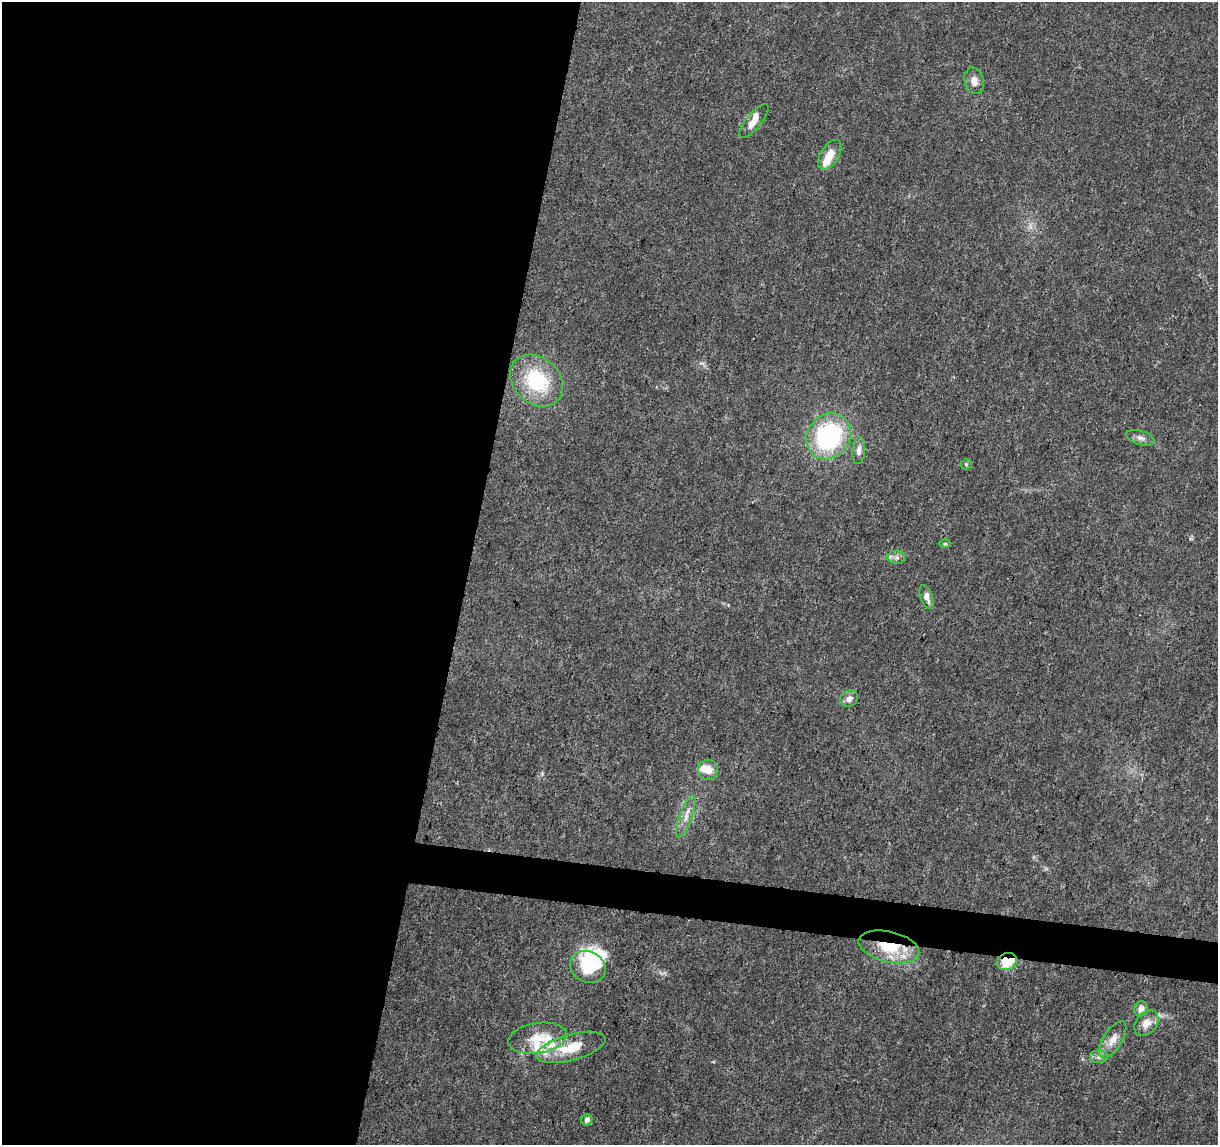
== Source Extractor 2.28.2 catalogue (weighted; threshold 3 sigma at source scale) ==
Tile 5 of 4 x 4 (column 1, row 2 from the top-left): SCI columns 3-1218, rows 2515-3657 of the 4875 x 5084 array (HDU 1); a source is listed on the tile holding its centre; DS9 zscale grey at full resolution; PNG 1220 x 1147 px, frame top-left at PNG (2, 2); each listed source drawn as its Kron ellipse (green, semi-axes under 4 px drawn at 4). Shown black and unused: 41% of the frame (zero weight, under 3 of 5 exposures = <1% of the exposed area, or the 3 px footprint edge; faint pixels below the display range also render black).
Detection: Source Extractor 2.28.2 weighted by HDU 2 'WHT'; one run over the whole footprint, this tile lists its part. Background 0.007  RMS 0.0012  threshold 0.00538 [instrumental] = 3 sigma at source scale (4.5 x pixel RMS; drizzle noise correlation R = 1.50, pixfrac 1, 0.0396/0.0396 arcsec/px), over >= 5 px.
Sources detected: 33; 2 inside a brighter object's white glare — neither listed nor drawn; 7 inside a brighter listed object's ellipse — not listed separately; the other 24 listed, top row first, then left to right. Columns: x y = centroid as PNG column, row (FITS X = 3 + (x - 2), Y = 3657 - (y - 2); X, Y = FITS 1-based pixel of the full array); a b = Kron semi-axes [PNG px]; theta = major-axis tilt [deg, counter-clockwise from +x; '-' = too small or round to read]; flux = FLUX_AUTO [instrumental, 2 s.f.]
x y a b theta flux
974 81 13 9 -76 1
754 121 21 7 51 1.3
830 155 16 9 59 1.8
537 381 29 23 -44 8.7
829 436 24 21 51 16
1140 438 14 7 -17 0.61
859 450 14 6 85 0.72
966 464 5 5 - 0.16
945 544 6 4 1 0.16
897 557 9 6 -1 0.49
926 597 12 6 -72 0.74
849 699 9 8 - 0.72
708 770 10 9 - 1.4
686 817 22 6 70 1.1
889 947 31 15 -13 5.7
1007 961 10 8 18 3.3
588 967 18 15 -26 5.9
1141 1009 7 7 - 0.8
1146 1023 14 10 50 1.4
538 1038 29 15 8 3.2
1113 1040 21 9 58 1.4
571 1047 35 13 15 4
1099 1057 9 6 0 0.45
587 1120 6 5 - 0.55
Overlapping masked pixels (flux is a lower limit): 2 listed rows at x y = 889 947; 1007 961